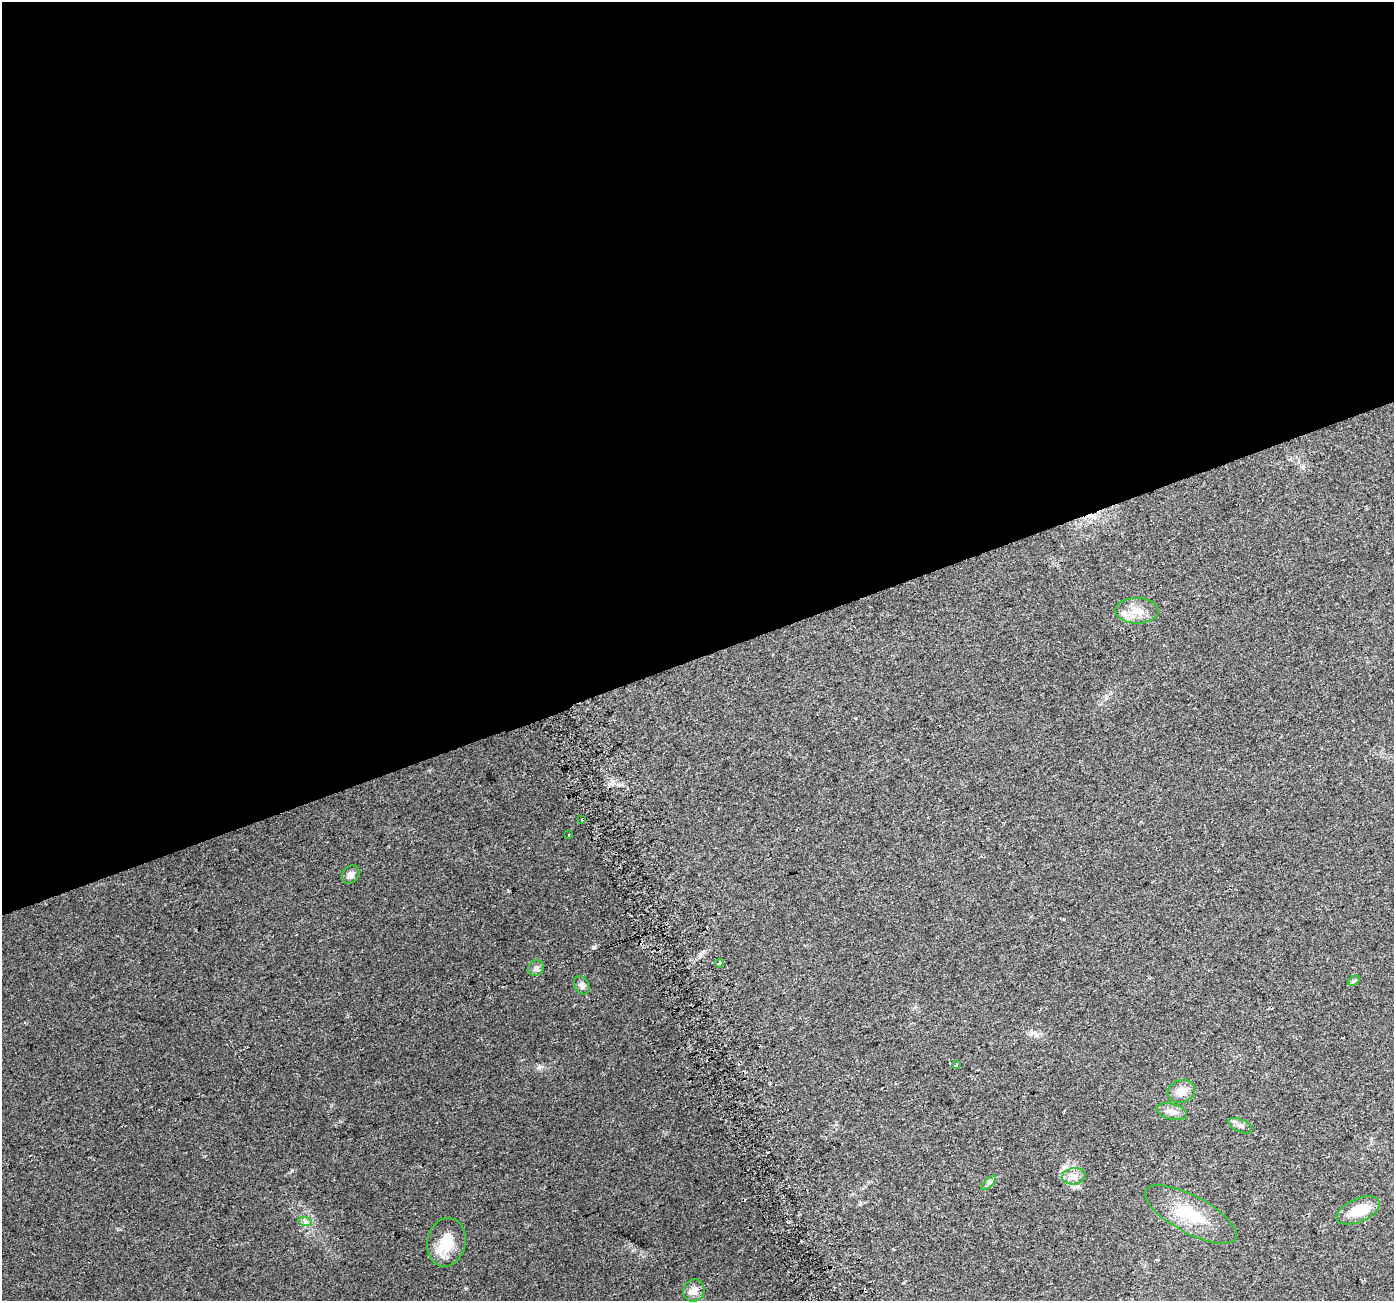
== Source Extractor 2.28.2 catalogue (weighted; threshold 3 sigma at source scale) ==
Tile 2 of 4 x 4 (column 2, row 1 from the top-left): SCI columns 1422-2813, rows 3992-5290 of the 5630 x 5441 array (HDU 1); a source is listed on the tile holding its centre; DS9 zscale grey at full resolution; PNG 1396 x 1303 px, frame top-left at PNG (2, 2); each listed source drawn as its Kron ellipse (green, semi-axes under 4 px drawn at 4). Shown black and unused: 51% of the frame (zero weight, under 2 of 3 exposures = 2% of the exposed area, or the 3 px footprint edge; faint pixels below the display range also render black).
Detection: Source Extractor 2.28.2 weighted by HDU 2 'WHT'; one run over the whole footprint, this tile lists its part. Background 0.059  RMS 0.0083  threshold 0.0372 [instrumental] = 3 sigma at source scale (4.5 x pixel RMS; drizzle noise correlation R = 1.50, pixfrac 1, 0.0396/0.0396 arcsec/px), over >= 5 px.
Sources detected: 22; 2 cosmic-ray / hot-pixel residue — neither listed nor drawn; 1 inside a brighter listed object's ellipse — not listed separately; the other 19 listed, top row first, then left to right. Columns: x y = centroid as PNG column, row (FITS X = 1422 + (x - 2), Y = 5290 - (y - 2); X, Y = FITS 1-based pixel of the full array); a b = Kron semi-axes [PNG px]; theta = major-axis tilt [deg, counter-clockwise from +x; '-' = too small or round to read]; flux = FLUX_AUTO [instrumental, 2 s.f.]
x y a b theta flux
1137 611 21 13 -1 13
582 820 3 2 - 0.71
569 835 3 2 - 0.65
351 875 10 8 52 4.3
719 963 4 3 - 1.6
536 968 8 7 - 3.2
1354 981 6 4 31 1.2
582 985 10 7 -62 3.8
956 1065 3 3 - 2.2
1181 1091 14 11 19 9.2
1172 1112 15 7 -14 5.3
1240 1126 13 6 -24 3.4
1074 1176 12 8 7 5.8
989 1183 9 3 45 1.8
1358 1210 23 11 24 19
1191 1214 51 18 -28 35
305 1221 7 4 -19 1.9
446 1242 24 19 78 20
694 1291 11 10 - 7.7
Unlisted compact peaks at least as high as the median listed source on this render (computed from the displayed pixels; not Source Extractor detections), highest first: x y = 593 948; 292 1170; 539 1067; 704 951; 855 718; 465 1288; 619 785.